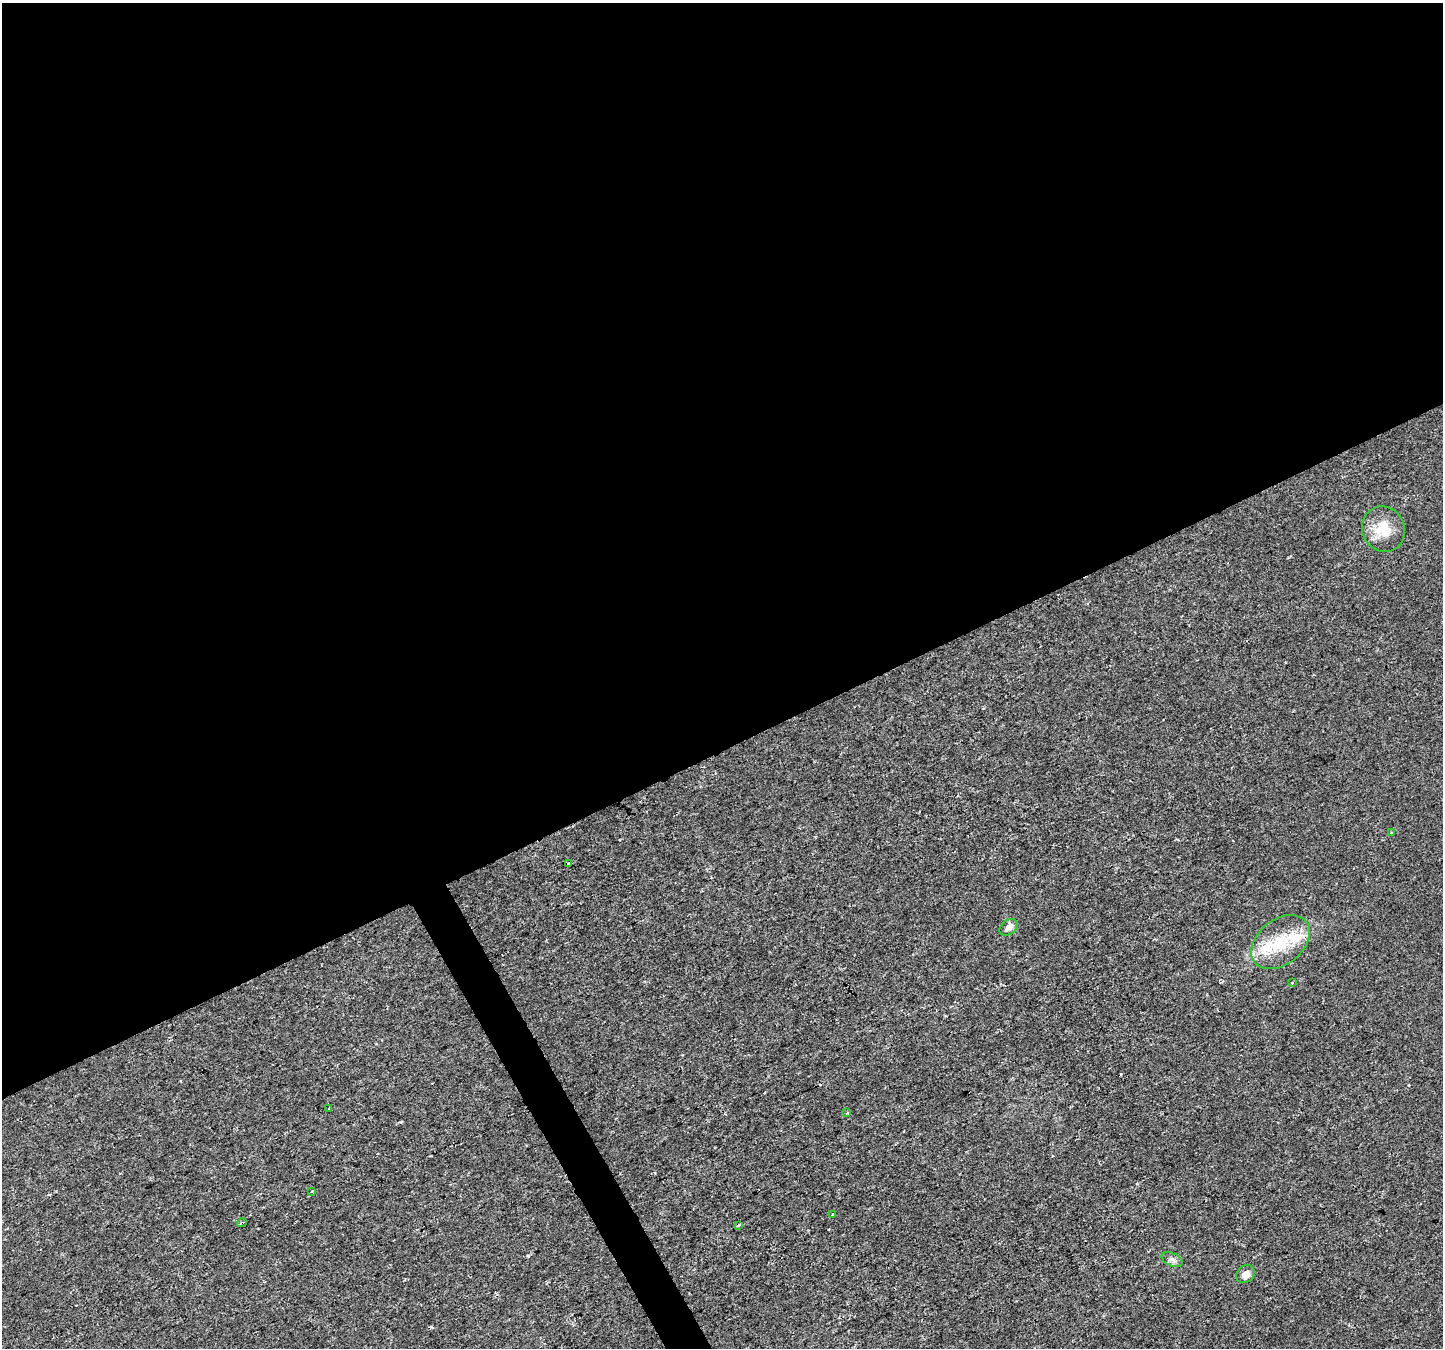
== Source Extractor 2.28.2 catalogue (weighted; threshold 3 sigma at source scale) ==
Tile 2 of 4 x 4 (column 2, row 1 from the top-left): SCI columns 1441-2881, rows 4142-5487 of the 5769 x 5649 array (HDU 1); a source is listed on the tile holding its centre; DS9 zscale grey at full resolution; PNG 1445 x 1350 px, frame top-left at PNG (2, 3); each listed source drawn as its Kron ellipse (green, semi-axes under 4 px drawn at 4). Shown black and unused: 57% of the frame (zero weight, under 2 of 3 exposures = <1% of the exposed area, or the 3 px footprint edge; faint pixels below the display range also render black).
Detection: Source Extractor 2.28.2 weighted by HDU 2 'WHT'; one run over the whole footprint, this tile lists its part. Background 0.00101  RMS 0.0023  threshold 0.0102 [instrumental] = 3 sigma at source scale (4.5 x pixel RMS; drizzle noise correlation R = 1.50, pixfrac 1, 0.0396/0.0396 arcsec/px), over >= 5 px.
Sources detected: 20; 4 cosmic-ray / hot-pixel residue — neither listed nor drawn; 2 inside a brighter listed object's ellipse — not listed separately; the other 14 listed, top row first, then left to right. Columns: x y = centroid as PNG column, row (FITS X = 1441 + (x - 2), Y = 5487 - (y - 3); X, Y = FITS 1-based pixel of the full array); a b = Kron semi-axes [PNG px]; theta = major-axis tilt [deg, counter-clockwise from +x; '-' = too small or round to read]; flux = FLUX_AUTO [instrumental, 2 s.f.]
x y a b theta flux
1383 529 23 21 -65 5.2
1391 833 3 3 - 0.2
568 863 3 2 - 0.28
1009 927 10 7 38 1.2
1280 942 33 22 39 9.7
1292 982 3 3 - 0.3
329 1109 3 2 - 0.27
847 1113 3 3 - 0.71
312 1191 3 3 - 0.77
833 1214 3 3 - 0.33
242 1223 5 3 - 0.3
739 1225 3 3 - 1
1172 1260 11 6 -26 0.86
1245 1274 10 8 38 1.4
Overlapping masked pixels (flux is a lower limit): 1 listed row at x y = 242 1223
Unlisted compact peaks at least as high as the median listed source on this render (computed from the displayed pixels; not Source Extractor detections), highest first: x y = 401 1122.